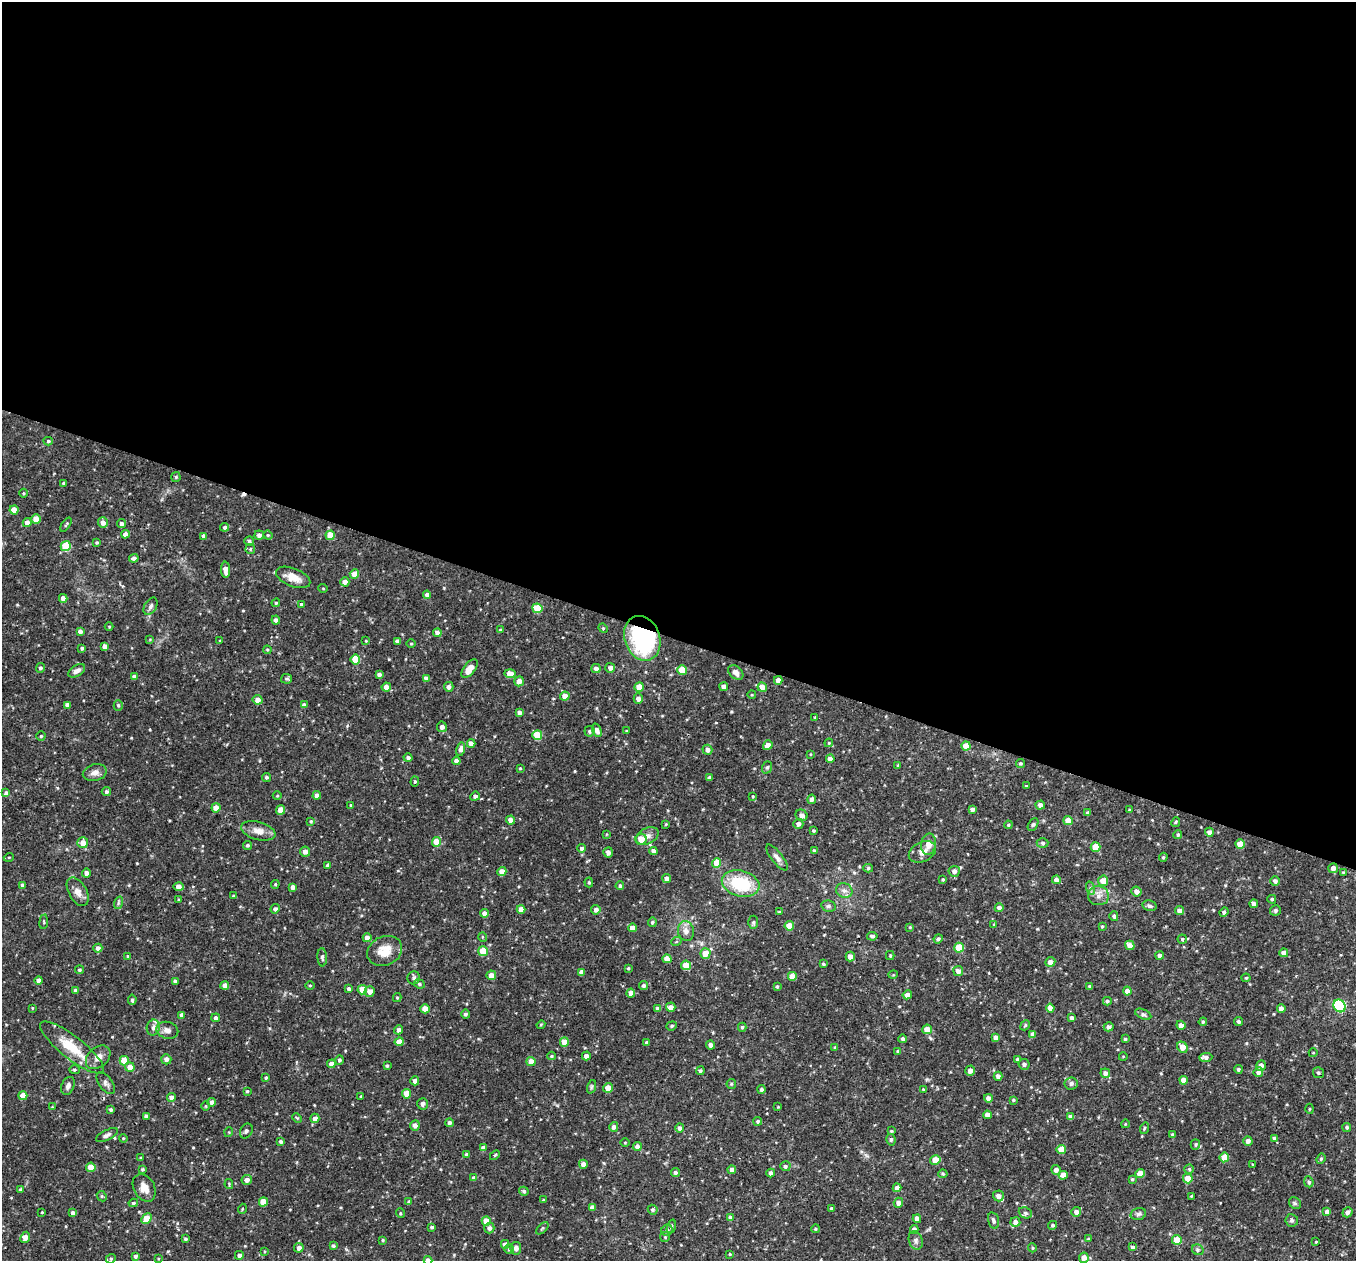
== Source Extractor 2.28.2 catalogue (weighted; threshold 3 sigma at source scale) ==
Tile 3 of 4 x 4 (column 3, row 1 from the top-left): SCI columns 2711-4064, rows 4042-5300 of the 5421 x 5435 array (HDU 1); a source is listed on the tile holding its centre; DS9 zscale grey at full resolution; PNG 1358 x 1263 px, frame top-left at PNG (2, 2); each listed source drawn as its Kron ellipse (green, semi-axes under 4 px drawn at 4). Shown black and unused: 51% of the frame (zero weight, under 2 of 3 exposures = <1% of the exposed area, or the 3 px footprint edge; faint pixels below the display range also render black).
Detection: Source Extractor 2.28.2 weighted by HDU 2 'WHT'; one run over the whole footprint, this tile lists its part. Background 0.0768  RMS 0.0052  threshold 0.0233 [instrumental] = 3 sigma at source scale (4.5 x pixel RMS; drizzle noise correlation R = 1.50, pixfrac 1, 0.05/0.05 arcsec/px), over >= 5 px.
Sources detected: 452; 1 cosmic-ray / hot-pixel residue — neither listed nor drawn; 2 inside a brighter listed object's ellipse — not listed separately; the other 449 listed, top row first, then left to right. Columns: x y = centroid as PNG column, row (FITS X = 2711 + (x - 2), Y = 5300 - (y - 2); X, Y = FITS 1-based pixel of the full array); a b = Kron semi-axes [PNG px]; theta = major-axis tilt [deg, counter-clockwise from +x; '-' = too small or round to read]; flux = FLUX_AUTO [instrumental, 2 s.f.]
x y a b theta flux
48 441 4 4 - 0.65
176 477 5 4 - 0.71
63 483 4 4 - 0.71
24 493 4 3 - 0.48
14 510 4 4 - 5.6
36 519 4 4 - 6.8
27 523 4 4 - 2.7
103 523 5 5 - 2.9
122 524 4 4 - 1.8
66 525 8 3 56 0.61
224 527 4 4 - 1.1
125 534 4 4 - 2.6
259 535 5 4 - 1.8
268 535 5 4 - 0.55
330 535 4 4 - 8.5
204 536 4 4 - 1.9
249 541 5 4 - 1
97 542 3 3 - 0.64
66 546 5 5 - 20
250 549 5 5 - 0.71
134 558 5 4 - 1.6
225 570 8 4 -86 3.4
354 574 5 4 - 5.2
293 577 18 9 -21 6.3
345 582 4 4 - 2.6
323 588 4 3 - 0.41
427 595 4 4 - 2.1
63 598 4 4 - 3.2
276 603 4 4 - 0.65
301 604 3 3 - 0.57
150 606 9 6 60 1.5
537 608 5 5 - 13
276 620 4 4 - 1.6
109 626 4 3 - 0.41
603 628 5 4 - 0.62
500 630 4 4 - 0.61
80 631 4 4 - 1.9
437 633 4 4 - 2.7
642 638 23 17 -70 65
150 639 4 3 - 0.4
220 641 4 4 - 0.46
366 641 4 3 - 0.47
398 641 4 4 - 2
411 643 5 3 - 0.53
105 646 4 4 - 1.9
82 648 4 3 - 0.87
267 650 4 4 - 0.59
355 660 5 5 - 13
40 668 5 4 - 1.2
610 668 5 5 - 2
470 669 11 5 51 5.2
596 669 5 4 - 2
682 670 5 5 - 10
77 671 9 5 32 2.3
736 672 8 6 -43 2.2
379 674 4 3 - 1.4
510 674 5 4 - 6
134 677 4 4 - 2.2
426 678 4 3 - 1.9
287 679 5 5 - 0.88
778 680 4 4 - 3.2
519 681 5 4 - 3.2
386 687 4 4 - 2.9
449 687 5 5 - 1.9
639 687 4 4 - 7.4
724 687 4 4 - 2.7
762 687 5 4 - 4.7
752 695 4 3 - 0.43
565 696 5 4 - 4.3
638 699 5 4 - 2.5
257 700 5 4 - 3.7
67 705 4 4 - 2.4
118 705 5 4 - 0.74
304 705 4 4 - 1.7
519 713 4 4 - 1.7
815 717 4 3 - 0.44
442 727 5 5 - 2
597 730 7 4 -69 2.1
589 731 5 5 - 0.91
627 731 3 2 - 0.58
537 735 5 5 - 14
41 736 4 4 - 0.67
471 743 4 4 - 2.9
829 743 4 4 - 0.57
768 745 5 4 - 3.9
966 746 4 4 - 7.3
460 749 7 4 76 1.9
707 750 5 4 - 2.4
811 754 4 3 - 0.39
408 758 4 4 - 1.3
830 759 4 4 - 3.1
456 761 4 4 - 2.6
1020 763 4 4 - 0.77
898 765 4 3 - 0.53
767 767 6 5 - 0.93
520 768 3 3 - 0.48
95 773 12 8 14 3.1
266 777 4 4 - 0.95
710 778 4 4 - 1.8
415 782 5 4 - 0.66
1026 786 3 3 - 0.44
106 792 4 4 - 1.3
6 793 4 3 - 1.5
277 795 4 3 - 0.47
317 795 4 4 - 2.6
475 796 5 4 - 1.2
753 796 4 3 - 0.48
812 799 4 4 - 1.9
351 805 4 2 - 0.46
1040 805 5 4 - 2.6
216 808 4 4 - 4.2
972 809 4 3 - 1.6
281 810 5 4 - 6
1129 810 3 3 - 0.51
1088 813 4 4 - 1.6
802 815 6 5 - 2.7
510 820 4 4 - 3.1
311 821 4 3 - 0.62
1068 821 4 4 - 6.9
1176 822 5 3 - 0.58
666 824 4 4 - 0.5
798 824 5 5 - 1.7
1033 824 7 4 62 0.88
1008 825 4 3 - 0.78
258 831 17 9 -15 4.5
813 831 3 3 - 0.69
1209 832 4 4 - 2.5
607 834 4 2 - 0.37
1178 835 4 4 - 0.91
647 836 12 8 26 2.8
641 839 5 5 - 7.8
436 842 5 4 - 7.7
83 843 5 5 - 3.8
1043 843 6 4 0 0.87
928 844 10 7 81 4.2
1240 844 5 4 - 9.1
247 845 4 4 - 0.84
1095 847 5 5 - 9.3
582 848 4 4 - 1.3
653 851 4 4 - 2.5
814 851 4 3 - 1.2
305 852 5 5 - 2.7
608 852 5 5 - 2.5
922 852 14 9 26 3.9
9 857 5 3 - 0.43
1163 857 4 4 - 0.69
777 858 16 5 -51 2.3
717 863 5 4 - 9.6
328 865 4 3 - 1.6
868 868 5 4 - 0.79
1333 868 5 4 - 2.7
954 871 5 5 - 1.9
502 872 4 4 - 4.8
1343 872 3 3 - 0.39
86 873 4 4 - 2.3
667 879 4 4 - 2.5
943 880 4 3 - 0.64
1056 880 4 4 - 2.4
1103 881 5 5 - 5.5
1275 881 4 4 - 1.6
589 882 5 4 - 0.76
741 883 19 13 -15 26
275 884 4 4 - 0.62
23 885 4 4 - 1.5
620 886 4 4 - 0.96
179 887 5 4 - 3.4
293 887 4 4 - 2.5
1090 888 7 4 -72 1
844 891 8 7 - 2.1
1136 891 5 5 - 2.7
78 892 15 9 -60 3.8
233 896 3 2 - 0.56
1098 896 10 9 - 3.4
1272 899 4 4 - 0.8
179 900 4 3 - 0.74
118 903 6 4 72 0.74
1254 904 4 4 - 2.4
828 906 7 5 -13 1.2
1149 906 7 5 -13 1.5
999 908 4 4 - 2.3
275 909 4 4 - 1.6
521 909 4 4 - 4.1
596 910 5 4 - 2
1275 910 5 5 - 1.1
1179 911 4 4 - 2.6
779 912 3 3 - 0.55
1224 912 5 4 - 1.1
484 913 4 4 - 2.6
1114 916 5 4 - 1.2
44 922 7 3 83 0.66
652 922 4 4 - 0.97
753 922 7 5 86 0.87
994 924 4 3 - 0.48
789 926 4 4 - 8.9
1102 926 3 3 - 0.52
910 927 4 4 - 0.47
632 928 4 4 - 3.5
686 931 10 8 -78 3.1
872 936 5 4 - 1.2
483 937 5 3 - 0.44
367 938 4 4 - 3.3
938 939 4 4 - 1.3
1182 939 4 4 - 0.7
676 942 5 3 - 0.49
1130 945 5 4 - 4.2
98 948 4 4 - 2
959 948 5 5 - 13
385 951 18 14 25 8.8
483 951 5 4 - 11
705 953 5 5 - 6.9
1284 953 4 4 - 2.7
1160 955 4 4 - 1.8
128 956 4 3 - 0.61
890 956 4 3 - 0.64
322 957 9 4 -86 1.2
850 957 5 4 - 3.2
667 959 4 4 - 5.7
1050 962 5 4 - 2.9
823 964 4 4 - 0.71
686 965 5 5 - 8.6
628 968 4 3 - 0.54
79 970 4 4 - 0.77
958 971 5 5 - 2.7
581 972 4 4 - 2.5
491 975 5 4 - 3.8
893 975 5 3 - 0.44
792 976 4 4 - 4.7
414 978 6 6 - 1.3
1246 978 4 4 - 0.61
39 981 4 4 - 3.4
175 981 4 3 - 1.2
419 984 5 4 - 0.82
225 985 4 4 - 2.6
310 985 5 3 - 0.47
644 986 4 4 - 1.5
777 986 4 3 - 0.62
1090 987 4 3 - 1.2
349 989 3 3 - 1.3
75 990 3 3 - 0.98
362 990 5 4 - 9.2
369 991 5 5 - 2.9
1127 991 4 4 - 3
631 993 4 4 - 3.2
907 995 4 4 - 2.6
397 998 4 4 - 0.61
132 1000 5 3 - 0.91
1107 1001 4 4 - 0.89
1340 1006 7 5 -53 59
671 1007 4 4 - 2.9
32 1008 3 2 - 0.4
1050 1008 4 4 - 2.9
1281 1008 4 4 - 2.3
425 1009 4 4 - 4.9
658 1009 4 4 - 2
465 1014 4 4 - 1.1
1143 1014 8 5 -23 1.1
181 1015 4 3 - 1.6
216 1018 4 4 - 1.4
1072 1018 4 4 - 1.6
1203 1022 4 3 - 0.84
1239 1022 4 4 - 1
541 1025 4 4 - 0.56
1025 1025 5 4 - 0.72
1181 1025 4 4 - 2.5
672 1026 5 4 - 0.77
742 1027 4 4 - 0.84
1109 1027 5 4 - 1.8
153 1028 8 6 77 2
927 1029 5 4 - 5.5
167 1030 11 8 -14 2.8
399 1030 4 4 - 1.8
1032 1034 4 4 - 2.4
996 1037 4 4 - 2.5
903 1039 4 4 - 1.3
1125 1039 4 3 - 0.84
399 1042 4 4 - 4.6
564 1042 5 4 - 6.5
647 1043 4 3 - 1.7
711 1045 4 4 - 2.6
72 1047 39 11 -38 15
835 1047 4 3 - 0.56
1182 1047 6 5 - 5
898 1051 3 3 - 0.73
1313 1053 4 3 - 0.37
552 1056 4 4 - 0.53
586 1056 4 4 - 2.2
98 1057 14 10 41 3.6
1123 1057 4 3 - 0.37
1206 1057 7 4 3 2.1
166 1059 5 5 - 2.2
1018 1059 4 4 - 1.6
339 1060 4 4 - 1
124 1061 5 4 - 11
531 1061 4 4 - 4.3
331 1064 4 4 - 3
1024 1064 5 5 - 1.4
387 1066 4 3 - 0.66
1261 1066 5 4 - 2.4
130 1067 4 4 - 3.7
1238 1069 4 4 - 0.89
74 1070 5 4 - 0.66
700 1071 4 4 - 0.99
970 1071 5 5 - 2.2
1258 1072 5 4 - 1.6
1105 1073 5 4 - 2.5
1318 1073 5 5 - 0.9
998 1076 4 4 - 2
266 1077 4 3 - 0.68
1184 1080 4 4 - 3.5
415 1081 4 4 - 2.1
106 1083 12 7 -55 1.8
1071 1083 6 6 - 1.7
731 1084 5 4 - 0.64
68 1086 9 6 66 1.9
591 1087 7 4 71 0.86
608 1088 5 5 - 5
761 1089 4 4 - 1.3
923 1089 3 2 - 0.36
247 1091 3 3 - 0.61
406 1094 4 4 - 6.2
23 1096 4 4 - 6.9
361 1096 3 3 - 0.56
172 1097 4 4 - 2.6
988 1098 4 4 - 2.6
1013 1100 4 3 - 0.64
212 1102 4 4 - 2.4
422 1104 6 5 - 2
206 1106 4 3 - 0.48
52 1107 3 3 - 0.34
778 1107 4 3 - 0.4
1309 1109 5 3 - 0.56
111 1110 4 3 - 0.99
987 1115 4 4 - 2.5
146 1116 4 4 - 2.1
1071 1117 4 4 - 3
297 1118 5 4 - 0.67
315 1118 5 4 - 2.5
758 1121 4 4 - 0.86
449 1123 4 4 - 1.6
1125 1124 4 2 - 0.37
415 1125 5 5 - 2.5
614 1127 5 4 - 1.6
1347 1127 4 4 - 1.1
680 1128 4 4 - 1.9
1144 1128 6 3 70 0.58
246 1131 8 6 62 1.2
891 1131 4 3 - 0.63
229 1132 5 3 - 0.45
107 1135 12 5 26 1.7
1173 1135 4 4 - 0.71
123 1138 4 3 - 0.46
1274 1138 4 4 - 1
891 1140 5 4 - 0.88
281 1141 4 4 - 0.96
1248 1141 5 4 - 2
625 1143 4 3 - 0.4
1195 1144 5 4 - 0.81
637 1147 4 4 - 2.2
483 1148 4 4 - 2.2
1061 1150 4 4 - 8.1
466 1154 4 4 - 1
495 1155 6 3 45 0.67
1224 1157 5 4 - 9.7
141 1158 3 3 - 0.55
1321 1159 5 4 - 0.69
935 1160 5 4 - 7.3
583 1164 4 4 - 2.7
1253 1164 3 3 - 0.4
785 1166 5 5 - 1.3
91 1167 4 4 - 8.7
142 1169 4 4 - 0.85
1189 1169 4 4 - 0.8
732 1170 4 4 - 2
1056 1170 5 5 - 2.4
675 1173 4 4 - 1.4
771 1173 4 4 - 1.8
943 1174 4 4 - 0.57
1140 1174 4 4 - 6.7
1063 1175 4 4 - 4.1
474 1178 4 4 - 1.9
1188 1178 5 4 - 6.3
1132 1179 4 3 - 0.71
247 1180 5 5 - 2.7
1309 1182 5 4 - 1.1
229 1184 5 3 - 0.55
144 1188 14 10 -61 5.1
897 1188 4 4 - 2.4
20 1189 4 3 - 0.65
524 1191 5 4 - 0.99
102 1196 5 4 - 0.75
998 1196 5 5 - 2.9
1191 1196 4 3 - 0.41
543 1200 3 3 - 0.53
409 1201 4 3 - 0.73
263 1202 4 4 - 6.8
133 1203 4 4 - 0.83
898 1203 5 4 - 2.5
1295 1203 6 5 - 0.95
592 1207 4 4 - 1.7
831 1208 3 3 - 0.6
242 1209 5 3 - 0.45
653 1210 5 4 - 1
42 1212 3 2 - 0.4
1076 1212 5 5 - 2.6
1327 1212 4 4 - 1.7
1347 1212 5 5 - 1.8
73 1213 4 4 - 2.2
400 1213 5 3 - 0.45
1025 1213 7 5 -23 1.1
1138 1214 8 5 16 1.2
146 1218 6 4 48 9.2
730 1218 4 4 - 2.3
917 1219 4 4 - 2.4
1292 1220 6 6 - 1.2
486 1221 4 4 - 6.4
993 1221 8 5 -76 1.3
1015 1222 5 5 - 2.6
1053 1225 4 4 - 0.92
671 1226 7 4 72 0.73
432 1227 3 3 - 0.87
489 1228 5 5 - 2.1
542 1228 8 3 45 0.58
815 1229 4 4 - 0.59
667 1230 6 5 - 1.2
914 1230 4 4 - 2.7
25 1237 6 4 64 3.4
665 1237 5 5 - 0.61
185 1239 4 3 - 0.83
1088 1239 4 3 - 0.49
383 1240 4 3 - 0.57
916 1240 9 7 -70 1.8
1177 1240 5 5 - 8.3
1316 1242 3 3 - 0.42
505 1244 4 4 - 2.5
333 1246 4 3 - 0.82
1132 1247 4 3 - 1.1
299 1248 5 4 - 2.4
516 1248 6 5 - 2.1
1032 1248 4 4 - 0.56
509 1249 5 5 - 0.84
1198 1250 6 5 - 1
265 1251 4 3 - 0.41
730 1254 4 3 - 0.51
239 1255 4 4 - 2.1
135 1256 4 3 - 1.1
1084 1258 5 4 - 4.2
111 1259 5 4 - 0.71
158 1259 3 3 - 0.5
428 1260 4 4 - 2.8
Overlapping masked pixels (flux is a lower limit): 1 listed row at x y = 642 638
Isophote crosses this tile's border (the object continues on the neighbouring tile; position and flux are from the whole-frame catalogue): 2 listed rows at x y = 1084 1258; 428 1260